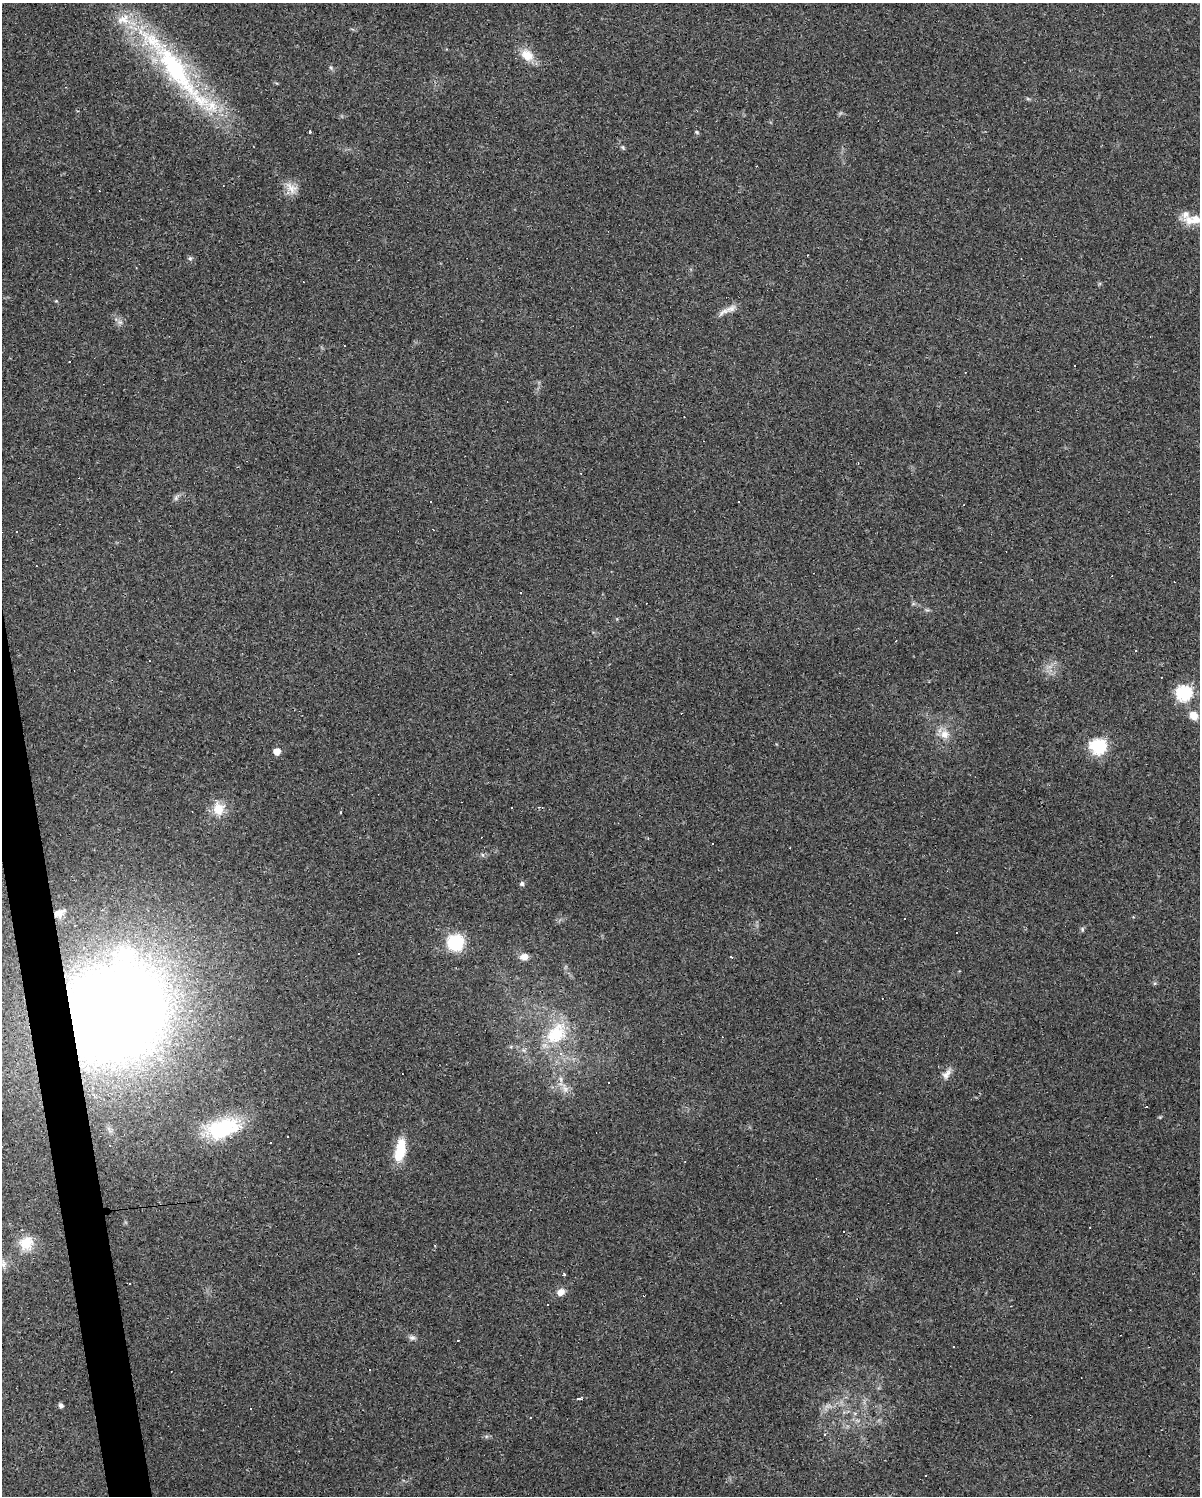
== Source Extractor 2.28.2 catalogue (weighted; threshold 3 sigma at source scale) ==
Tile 7 of 4 x 3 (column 3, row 2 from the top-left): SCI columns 2399-3596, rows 1513-3006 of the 4795 x 4562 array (HDU 1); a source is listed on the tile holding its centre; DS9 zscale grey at full resolution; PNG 1202 x 1498 px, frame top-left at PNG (2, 3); no overlay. Shown black and unused: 2% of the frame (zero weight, under 3 of 4 exposures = <1% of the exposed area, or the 3 px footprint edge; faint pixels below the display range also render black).
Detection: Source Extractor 2.28.2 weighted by HDU 2 'WHT'; one run over the whole footprint, this tile lists its part. Background 0.0683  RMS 0.0045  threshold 0.0204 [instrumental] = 3 sigma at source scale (4.5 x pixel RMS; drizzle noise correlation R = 1.50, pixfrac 1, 0.0396/0.0396 arcsec/px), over >= 5 px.
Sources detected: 101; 43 cosmic-ray / hot-pixel residue — not listed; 5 inside a brighter listed object's ellipse — not listed separately; the other 53 listed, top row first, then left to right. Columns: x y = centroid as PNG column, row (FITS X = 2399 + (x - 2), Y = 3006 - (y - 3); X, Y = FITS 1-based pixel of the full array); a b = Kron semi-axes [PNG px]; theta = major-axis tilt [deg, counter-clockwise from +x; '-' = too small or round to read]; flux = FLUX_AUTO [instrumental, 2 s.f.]
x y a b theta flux
527 55 19 14 -41 6.9
331 68 6 4 -72 0.71
176 70 95 27 -54 82
310 132 3 3 - 0.98
696 132 6 4 -69 0.56
291 188 19 11 -45 4.6
1195 220 17 12 4 6.3
190 258 6 5 - 0.81
731 309 19 8 25 3.6
120 322 7 4 -18 1
69 362 2 2 - 0.24
1075 365 3 3 - 5.8
176 498 9 6 61 1.2
430 502 2 2 - 0.35
739 502 3 2 - 0.62
16 532 2 2 - 0.29
896 641 2 2 - 0.42
1136 651 3 3 - 1.2
1184 693 7 7 - 92
1193 715 9 8 - 4.5
945 734 12 11 - 4.6
1098 746 7 7 - 89
277 751 5 5 - 5.1
218 809 18 16 87 7.6
341 812 3 3 - 0.45
483 855 6 4 -71 0.61
522 884 6 5 - 1.1
59 913 15 8 30 3.3
905 918 2 2 - 0.4
1082 929 7 5 84 0.76
956 932 3 2 - 0.62
455 942 14 14 - 24
731 956 3 3 - 4.7
524 957 12 8 11 2.9
113 1013 64 57 39 1100
556 1034 36 24 53 24
946 1074 17 9 55 3
565 1089 9 8 - 2.4
1147 1107 3 3 - 4.8
222 1128 47 23 14 35
400 1151 27 10 80 14
26 1243 20 19 - 9.8
3 1264 12 9 87 3
564 1274 3 3 - 1.3
561 1292 9 8 - 3.3
548 1305 3 2 - 0.37
412 1337 9 7 -1 1.4
458 1340 3 2 - 0.33
580 1398 3 3 - 6.8
61 1406 5 5 - 1.3
855 1413 6 4 18 0.69
530 1418 3 2 - 0.34
824 1434 3 3 - 0.4
Overlapping masked pixels (flux is a lower limit): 2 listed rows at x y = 59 913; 113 1013
Isophote crosses this tile's border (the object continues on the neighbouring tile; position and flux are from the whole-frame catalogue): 2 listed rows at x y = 1195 220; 3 1264
Unlisted compact peaks at least as high as the median listed source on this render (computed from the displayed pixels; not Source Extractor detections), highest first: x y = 622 147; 56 301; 1160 1117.